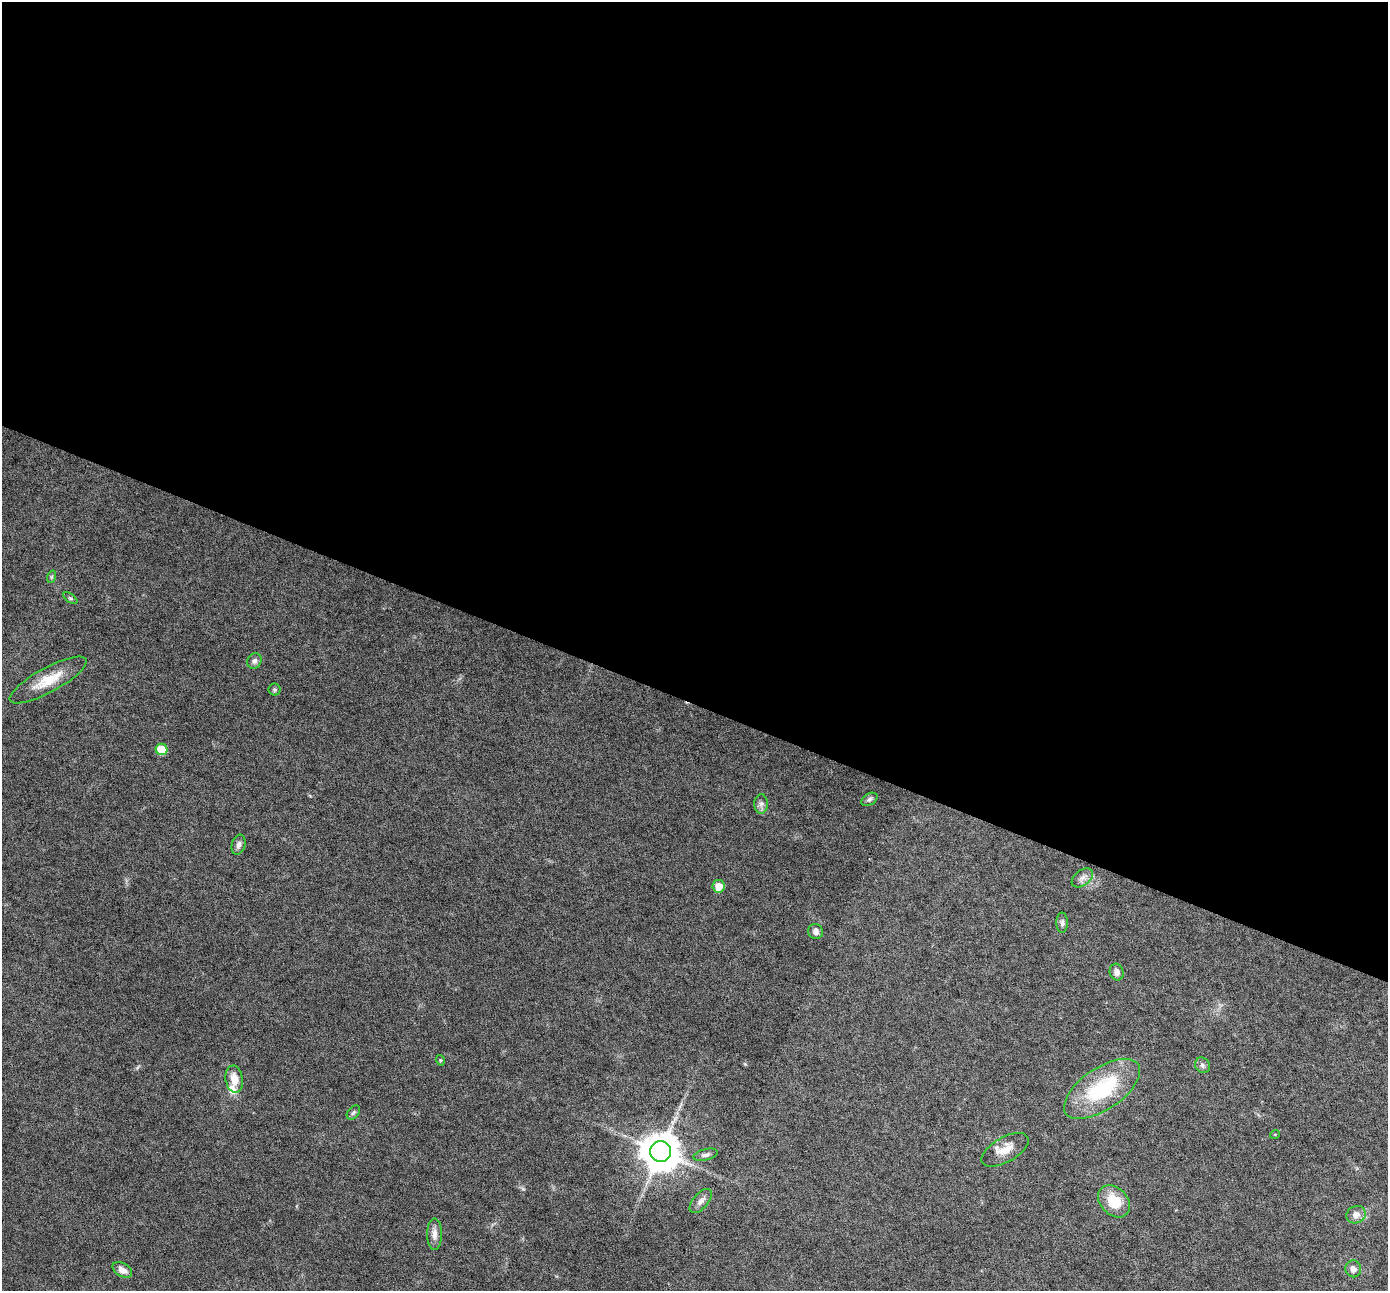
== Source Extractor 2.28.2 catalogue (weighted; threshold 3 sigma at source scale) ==
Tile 3 of 4 x 4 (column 3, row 1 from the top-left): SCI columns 2776-4161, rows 4136-5424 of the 5548 x 5559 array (HDU 1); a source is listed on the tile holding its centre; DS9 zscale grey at full resolution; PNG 1390 x 1293 px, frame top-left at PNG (2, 2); each listed source drawn as its Kron ellipse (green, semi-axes under 4 px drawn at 4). Shown black and unused: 54% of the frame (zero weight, under 4 of 8 exposures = <1% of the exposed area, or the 3 px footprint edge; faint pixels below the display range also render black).
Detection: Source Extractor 2.28.2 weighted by HDU 2 'WHT'; one run over the whole footprint, this tile lists its part. Background 0.0825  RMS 0.0066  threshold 0.027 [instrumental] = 3 sigma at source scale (4.09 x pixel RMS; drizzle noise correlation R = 1.36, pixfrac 0.8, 0.05/0.05 arcsec/px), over >= 5 px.
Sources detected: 30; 1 inside a brighter listed object's ellipse — not listed separately; the other 29 listed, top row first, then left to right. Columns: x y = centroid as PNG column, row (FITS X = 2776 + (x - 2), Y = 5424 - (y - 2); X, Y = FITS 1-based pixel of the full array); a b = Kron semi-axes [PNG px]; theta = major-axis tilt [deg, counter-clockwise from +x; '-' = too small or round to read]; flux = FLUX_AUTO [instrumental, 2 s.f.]
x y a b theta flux
51 577 6 4 71 0.94
70 598 8 4 -35 1
254 661 8 6 57 2.2
48 680 43 12 28 16
275 690 6 6 - 1.1
162 749 6 5 - 17
869 799 9 5 31 1.6
761 804 10 6 89 2.4
239 845 10 6 73 2.5
1082 878 12 7 38 3.2
719 886 6 6 - 6.5
1062 923 10 5 -90 1.8
816 931 8 7 - 2.5
1117 972 8 7 - 3.3
440 1060 5 3 - 0.52
1202 1065 8 7 - 1.7
234 1079 14 8 -81 7.6
1102 1089 44 21 34 49
353 1113 8 5 51 1.4
1275 1134 5 3 - 0.51
1005 1150 26 12 29 9.3
661 1151 10 10 - 1800
706 1155 12 5 14 2.3
701 1201 14 7 49 3.3
1114 1201 18 13 -45 15
1356 1215 10 8 24 4.1
434 1234 16 7 -90 3.9
1353 1269 8 7 - 3.1
122 1270 11 6 -31 3.9